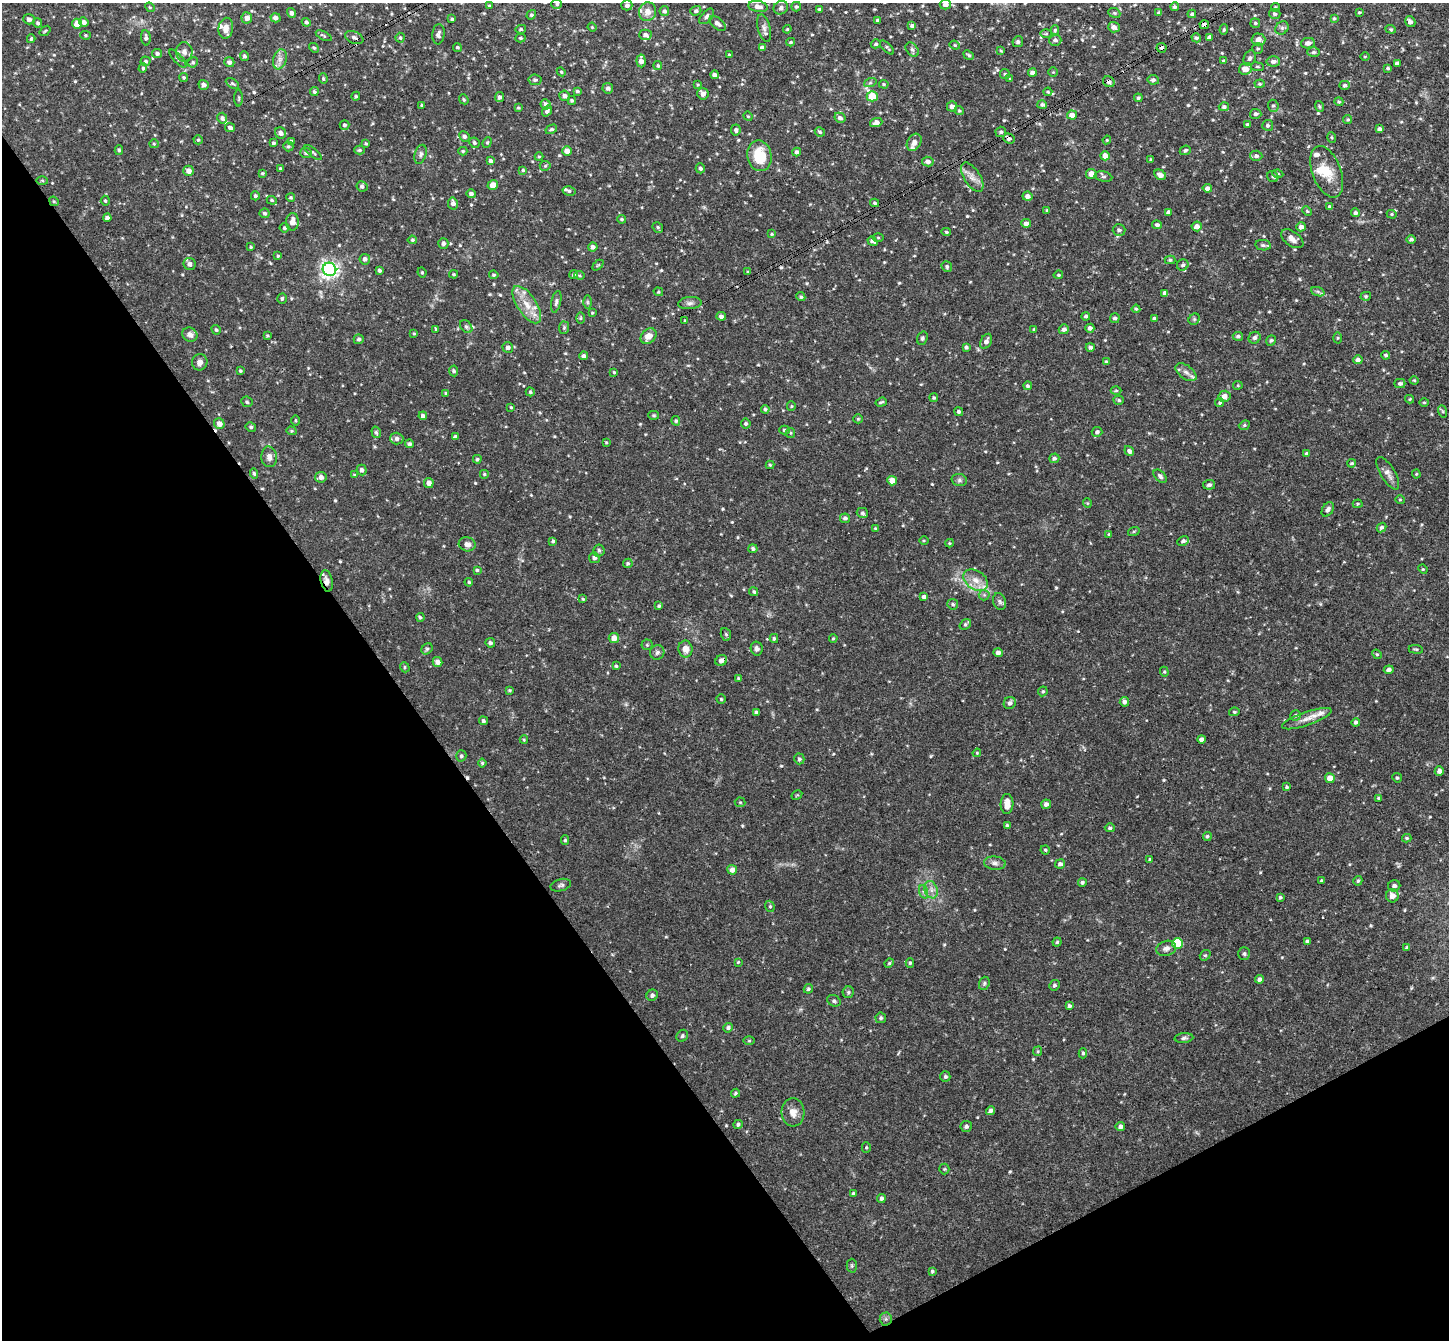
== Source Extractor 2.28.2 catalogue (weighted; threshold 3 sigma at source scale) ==
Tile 14 of 4 x 4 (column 2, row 4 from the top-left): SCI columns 1502-2948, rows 325-1662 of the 5893 x 5868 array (HDU 1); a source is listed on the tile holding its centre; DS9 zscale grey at full resolution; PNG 1451 x 1342 px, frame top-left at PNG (2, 3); each listed source drawn as its Kron ellipse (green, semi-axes under 4 px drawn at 4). Shown black and unused: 32% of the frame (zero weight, under 3 of 4 exposures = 6% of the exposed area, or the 3 px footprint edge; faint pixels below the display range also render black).
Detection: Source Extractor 2.28.2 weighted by HDU 2 'WHT'; one run over the whole footprint, this tile lists its part. Background 0.032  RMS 0.0031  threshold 0.0139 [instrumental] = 3 sigma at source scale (4.5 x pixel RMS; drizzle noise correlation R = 1.50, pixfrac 1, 0.05/0.05 arcsec/px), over >= 5 px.
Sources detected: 608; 4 cosmic-ray / hot-pixel residue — neither listed nor drawn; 14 inside a brighter listed object's ellipse — not listed separately; of the other 590, all 500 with FLUX_AUTO >= 0.309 (the completeness limit of this list) listed and drawn (90 fainter detections not listed), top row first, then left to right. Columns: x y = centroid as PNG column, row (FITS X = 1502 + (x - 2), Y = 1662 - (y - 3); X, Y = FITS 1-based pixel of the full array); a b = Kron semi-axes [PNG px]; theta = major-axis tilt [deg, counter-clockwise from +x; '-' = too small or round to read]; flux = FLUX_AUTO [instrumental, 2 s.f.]
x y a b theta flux
557 4 5 4 - 0.5
945 4 5 5 - 1.5
489 5 4 3 - 0.31
627 5 5 5 - 0.95
758 6 9 5 -8 1.7
150 7 5 4 - 0.38
796 7 5 4 - 0.54
1175 7 4 4 - 0.6
1275 7 4 4 - 0.45
781 8 7 6 - 0.9
819 9 4 4 - 0.55
664 11 5 5 - 0.73
696 11 5 4 - 0.7
648 12 9 8 - 2.4
1359 12 3 3 - 0.42
291 13 5 4 - 1.1
1114 13 6 4 -22 0.44
1158 13 4 4 - 0.44
1192 14 4 3 - 0.55
1275 14 6 5 - 0.66
531 15 5 4 - 0.52
707 16 9 5 47 1
247 18 5 5 - 1.8
275 18 5 4 - 1.3
1334 18 4 3 - 0.4
29 19 6 5 - 1
452 19 4 3 - 0.47
878 20 4 3 - 0.56
84 22 5 4 - 1
306 22 4 4 - 0.66
1410 22 6 5 - 1.2
38 23 5 4 - 0.61
717 23 9 5 -39 1.3
1255 23 5 5 - 0.45
77 24 5 5 - 2.5
1204 25 5 3 - 1
912 26 4 4 - 0.97
592 27 4 4 - 0.32
1114 27 6 5 - 1.5
226 28 10 7 81 2.1
764 28 14 6 -75 1.3
1282 28 7 6 - 0.74
521 29 5 4 - 0.56
787 29 4 3 - 0.34
1391 29 5 4 - 0.5
1055 30 5 4 - 0.48
1224 30 5 4 - 0.43
45 31 6 3 37 0.33
438 34 10 6 84 1
1046 34 5 3 - 0.39
86 35 5 4 - 0.43
645 35 6 5 - 1.2
324 36 8 4 -28 0.49
354 37 10 6 -23 0.97
1209 37 4 3 - 0.78
146 38 8 5 -85 0.88
400 38 5 4 - 0.5
521 38 5 4 - 0.49
1196 38 5 4 - 0.6
31 39 4 3 - 0.44
1258 39 7 6 - 2
1055 40 6 5 - 0.88
791 42 4 3 - 0.39
1018 42 5 5 - 0.72
1308 43 7 5 9 1.4
876 44 5 4 - 0.59
955 45 5 4 - 0.41
457 47 4 4 - 0.52
887 47 9 4 -44 0.53
314 48 5 4 - 0.47
762 48 4 4 - 1.2
1161 48 5 5 - 0.7
1258 49 5 5 - 0.47
912 50 8 5 -50 0.77
1001 51 4 3 - 0.34
184 52 9 8 - 1.6
1314 52 6 5 - 0.67
157 53 5 4 - 0.73
729 55 4 3 - 0.36
969 55 6 4 -40 0.48
244 56 5 4 - 0.59
1365 57 5 3 - 0.31
1250 58 8 5 67 0.89
178 59 11 4 -48 0.66
280 59 10 6 73 1.5
146 61 5 4 - 0.56
641 61 6 4 -85 1.8
1224 61 4 4 - 0.52
1273 61 7 5 -5 1.1
193 62 5 5 - 0.55
229 62 5 5 - 1
1397 64 4 4 - 1.1
658 66 4 4 - 0.41
1257 67 6 3 -8 0.34
143 68 5 4 - 0.5
1388 68 3 3 - 0.44
1245 69 6 5 - 3
561 72 4 4 - 0.33
1032 72 4 4 - 1.1
1053 72 5 4 - 0.32
1005 74 5 5 - 0.4
715 75 4 4 - 1.4
184 78 4 4 - 0.47
323 79 5 4 - 0.47
1010 79 3 3 - 0.32
535 80 6 5 - 0.64
1153 80 6 4 -10 0.76
1109 82 6 5 - 1.1
870 83 6 4 19 0.46
232 84 7 4 -30 0.53
884 84 5 4 - 0.37
1260 84 5 4 - 0.41
204 85 5 5 - 0.98
698 85 4 3 - 0.32
1345 85 5 4 - 0.75
608 88 5 5 - 0.98
577 91 4 3 - 0.53
314 92 4 4 - 0.58
1048 92 4 4 - 0.32
703 94 6 5 - 1.3
356 96 4 3 - 0.41
565 96 5 5 - 1
872 96 5 5 - 6.5
499 97 5 4 - 0.94
239 98 8 3 -90 0.41
1138 98 4 3 - 0.52
464 99 5 4 - 0.4
572 101 4 4 - 0.51
1339 102 4 4 - 0.47
546 104 5 5 - 1.2
422 105 4 3 - 0.5
1042 105 5 4 - 0.76
952 106 5 5 - 1.4
1273 106 6 5 - 0.55
1224 107 5 4 - 0.61
1319 107 6 3 -71 0.41
518 108 4 3 - 0.35
547 111 6 4 52 0.84
959 111 5 4 - 0.36
1256 114 6 5 - 0.72
1072 115 5 4 - 2.5
748 116 5 4 - 0.33
222 118 5 5 - 0.84
840 118 6 5 - 0.97
1348 120 4 4 - 0.45
876 123 6 4 19 1.5
344 125 5 4 - 0.56
1247 125 4 4 - 0.58
1268 125 5 5 - 0.64
230 127 5 4 - 0.91
551 129 6 4 28 0.57
1379 129 4 4 - 0.79
736 130 5 5 - 0.83
820 132 5 4 - 0.48
1001 132 5 5 - 0.58
281 133 6 5 - 1.3
464 137 5 5 - 0.72
1332 137 5 3 - 0.37
1009 138 6 5 - 0.92
198 140 4 4 - 0.45
1107 140 4 4 - 0.33
291 141 4 3 - 0.61
487 142 5 4 - 0.43
914 142 9 6 60 1.5
273 143 3 3 - 0.58
366 143 3 3 - 0.36
474 143 5 5 - 0.71
154 144 4 4 - 0.4
288 146 5 4 - 0.52
119 150 5 4 - 0.44
359 150 5 4 - 0.43
1185 150 6 4 23 0.62
463 151 4 4 - 0.42
567 151 5 4 - 2.2
797 152 4 4 - 0.88
306 153 6 5 - 0.65
313 153 10 4 -39 0.56
420 154 10 6 73 0.89
759 156 15 12 -79 9.9
1105 156 5 4 - 2.6
1256 156 6 5 - 0.84
539 157 4 4 - 0.38
1151 159 4 3 - 0.31
491 161 4 4 - 0.92
928 162 6 4 -12 1.4
545 166 5 5 - 0.41
700 168 5 4 - 0.72
280 169 3 3 - 0.5
523 170 4 4 - 0.38
188 171 5 5 - 1.7
1327 172 27 14 -69 6.5
262 173 4 4 - 0.38
1091 174 5 5 - 2.4
1278 174 5 4 - 0.52
1160 175 6 5 - 1.6
972 177 16 8 -58 2.3
1104 177 9 5 -13 0.59
1273 177 6 5 - 0.6
42 181 6 4 -2 0.32
493 185 5 4 - 2.5
362 186 5 5 - 0.87
1207 188 5 4 - 1.2
569 191 6 4 -13 0.56
471 194 4 4 - 0.88
255 196 4 4 - 0.62
1027 196 5 4 - 1.4
291 198 4 4 - 0.48
272 200 5 4 - 0.43
54 201 5 4 - 0.37
105 201 5 4 - 0.43
453 203 6 5 - 1.2
875 203 4 4 - 0.47
1330 207 4 3 - 0.81
1047 210 4 3 - 0.37
1307 211 5 4 - 0.36
1168 212 4 4 - 0.88
265 213 5 5 - 0.65
1355 213 4 4 - 0.74
1392 214 5 4 - 0.43
107 218 4 4 - 1
622 219 4 4 - 0.49
292 222 9 6 88 2.6
1026 223 5 4 - 1.3
1157 225 5 4 - 0.83
1197 226 5 5 - 1.8
658 227 6 5 - 0.52
1301 227 5 4 - 1.5
284 228 5 4 - 0.54
1119 230 6 5 - 0.83
946 232 5 4 - 0.39
772 234 4 3 - 0.34
878 237 5 3 - 0.33
1292 239 13 7 -35 1.7
1411 239 5 4 - 0.67
412 240 5 4 - 0.55
872 241 5 3 - 0.76
443 243 5 5 - 0.87
1263 245 8 5 -9 0.63
251 247 3 3 - 0.35
593 247 4 4 - 1.2
278 256 4 3 - 0.36
365 259 5 5 - 1
1170 260 5 4 - 0.49
190 264 6 6 - 1.2
598 265 6 4 44 0.34
1183 265 6 5 - 0.8
947 267 5 5 - 0.58
329 269 7 6 - 120
379 270 3 3 - 0.61
422 272 5 3 - 0.41
748 272 4 3 - 0.43
454 274 4 3 - 0.38
494 275 5 3 - 0.44
573 275 4 4 - 0.52
579 275 5 4 - 0.38
1058 275 5 4 - 0.39
658 292 5 4 - 0.37
1318 292 7 4 -20 0.65
1165 293 4 4 - 1
1366 296 5 4 - 0.45
801 297 5 4 - 0.5
282 299 5 5 - 0.53
556 302 11 5 78 0.87
588 302 6 4 -89 0.5
690 303 12 6 4 1.1
527 305 21 9 -56 4.9
1136 309 4 4 - 0.42
592 313 4 3 - 0.34
721 316 5 4 - 1.1
1086 316 4 4 - 0.69
580 318 6 4 89 0.38
1115 318 5 5 - 0.69
1154 318 4 3 - 0.68
1194 319 6 5 - 0.51
685 320 3 3 - 0.31
466 327 7 5 -49 0.71
564 328 6 5 - 0.5
1090 328 4 4 - 0.97
436 329 3 3 - 0.35
1034 329 3 3 - 0.38
1064 329 5 5 - 1.1
216 330 5 4 - 0.46
414 333 4 3 - 0.31
190 334 8 6 -30 1.8
267 336 3 3 - 0.33
649 336 9 7 44 2.8
1238 336 5 4 - 0.72
922 338 7 5 70 0.57
1255 338 6 5 - 0.87
1337 338 5 3 - 0.31
359 339 5 5 - 0.72
1271 340 5 4 - 0.54
986 341 8 5 63 1.3
508 347 5 5 - 0.97
966 347 4 4 - 0.58
1090 347 4 4 - 0.92
1386 355 4 4 - 0.51
584 356 4 4 - 1
1358 360 5 4 - 0.95
200 362 8 7 - 1.4
1106 362 4 4 - 0.71
240 371 4 3 - 0.41
454 371 5 4 - 0.57
614 372 4 3 - 0.35
1186 372 12 6 -36 1.4
1414 380 4 4 - 0.34
1400 384 5 4 - 0.75
1238 385 4 4 - 0.33
1028 386 4 4 - 0.57
1116 391 5 3 - 0.36
530 392 4 4 - 0.47
446 394 4 4 - 0.53
1224 396 6 5 - 1.8
934 398 4 4 - 0.5
1410 399 4 4 - 0.33
1119 400 5 4 - 0.56
247 402 6 5 - 0.57
881 402 6 3 19 0.44
1220 402 4 4 - 0.52
1424 402 5 3 - 0.32
791 406 5 4 - 0.33
511 407 4 3 - 0.32
765 409 4 4 - 0.49
959 411 5 4 - 0.69
1442 411 6 4 -70 0.4
654 415 5 4 - 0.41
423 416 4 4 - 1
858 419 5 4 - 0.34
295 420 5 3 - 0.35
676 421 5 4 - 0.46
219 424 5 5 - 1.8
746 424 5 5 - 0.53
1244 425 6 4 23 0.45
251 427 5 4 - 0.58
784 430 5 4 - 0.5
291 431 5 4 - 0.38
376 432 6 4 -73 0.54
1097 432 5 5 - 0.85
791 433 5 4 - 0.36
455 437 4 4 - 0.83
397 439 6 6 - 1
606 442 4 3 - 0.32
409 444 4 4 - 0.55
1129 451 5 4 - 0.89
1307 453 4 4 - 0.55
269 457 10 8 -85 1.6
1054 458 5 4 - 0.79
477 459 4 4 - 0.4
1352 463 4 3 - 0.41
770 465 4 4 - 0.41
362 470 5 5 - 1.1
254 473 5 4 - 0.53
1388 473 18 7 -59 1.9
484 474 4 4 - 0.4
1416 474 4 4 - 0.32
354 475 4 3 - 0.32
1160 476 8 5 -46 0.77
321 477 6 5 - 1.4
959 480 8 6 -15 0.77
892 481 5 4 - 3.4
429 483 5 5 - 1.6
1209 485 6 5 - 0.79
1400 500 5 4 - 0.33
1087 503 5 4 - 0.31
1358 504 5 4 - 0.35
1328 509 8 5 59 1.2
862 513 6 5 - 0.61
845 518 5 4 - 0.82
1382 527 5 4 - 0.64
875 528 4 3 - 0.33
1134 531 6 4 19 0.37
1109 535 4 3 - 0.56
553 541 4 4 - 0.57
924 541 4 3 - 0.31
1183 541 6 4 28 0.6
949 543 4 4 - 0.33
467 544 8 7 - 1.5
753 549 5 4 - 0.64
599 550 6 5 - 0.7
594 558 5 5 - 1
628 563 5 4 - 0.56
1423 569 5 4 - 0.36
477 570 4 4 - 0.41
976 580 13 9 -34 2.9
327 581 11 6 -79 1.5
469 582 4 4 - 0.45
754 592 5 4 - 0.54
984 595 5 5 - 0.56
924 597 4 4 - 0.95
583 599 4 3 - 0.36
1000 601 9 6 -71 0.8
953 604 5 5 - 0.51
659 606 4 4 - 0.44
420 617 4 4 - 0.49
965 624 6 4 38 0.58
726 634 6 5 - 0.5
614 638 5 5 - 2.4
774 638 4 3 - 0.5
833 638 4 3 - 0.35
490 643 5 4 - 0.77
647 645 5 5 - 0.43
757 648 7 6 - 0.97
427 649 6 5 - 0.53
685 649 8 7 - 2.2
1416 649 7 3 -8 0.39
657 652 7 7 - 0.85
998 653 4 4 - 1.1
1377 654 5 4 - 0.41
721 661 6 5 - 1.4
438 662 5 4 - 1.7
616 666 3 3 - 0.46
405 667 5 4 - 0.44
1389 670 5 4 - 1.1
1164 672 5 4 - 0.37
738 678 4 3 - 0.32
509 690 3 3 - 0.38
1043 691 5 4 - 0.49
721 699 4 4 - 0.41
1124 702 4 4 - 1.2
1010 703 6 5 - 1
756 712 4 3 - 0.58
1234 712 5 4 - 0.46
1296 715 5 5 - 0.64
1307 719 26 6 19 2.8
483 721 4 4 - 0.7
1356 722 4 4 - 0.76
1201 739 4 4 - 1
524 740 4 4 - 0.33
977 753 4 3 - 0.31
461 756 6 5 - 0.59
799 759 5 5 - 0.66
482 763 4 4 - 0.39
1439 771 5 4 - 1.1
1330 778 5 5 - 2.6
1397 778 5 4 - 0.5
1287 787 4 3 - 0.51
797 795 6 4 31 0.31
1379 798 3 3 - 0.51
740 802 5 5 - 0.41
1007 804 10 6 87 2.6
1046 804 5 4 - 1.1
1007 826 4 4 - 0.62
1110 828 5 4 - 0.63
1207 836 4 4 - 0.53
1407 838 4 3 - 0.44
565 840 4 4 - 0.48
1045 850 4 4 - 0.48
1150 859 3 3 - 0.45
995 863 11 6 -5 1.1
1060 864 5 4 - 0.96
732 870 5 5 - 1.6
1321 881 3 3 - 0.46
1358 881 5 4 - 0.5
1082 882 4 4 - 0.6
561 885 10 6 15 0.79
1394 886 6 5 - 1
931 890 9 6 -70 1.4
924 892 7 4 -71 0.7
1392 896 6 6 - 2.2
1280 897 4 4 - 0.5
770 906 6 4 -69 0.47
1307 941 4 3 - 0.82
1057 942 4 4 - 0.47
1177 943 5 5 - 13
1166 948 10 7 16 1.2
1407 948 4 3 - 0.55
1244 954 6 6 - 0.62
1205 955 6 5 - 0.47
738 962 3 3 - 0.32
889 963 5 4 - 0.4
910 963 4 4 - 0.45
1260 979 5 4 - 1
984 983 7 5 69 0.57
1054 985 5 5 - 0.61
808 989 5 4 - 0.49
848 992 6 5 - 0.56
652 995 6 5 - 0.8
834 1001 7 5 -27 0.63
1069 1006 4 4 - 0.72
881 1018 5 5 - 0.61
728 1028 4 4 - 0.75
682 1036 6 5 - 0.58
1184 1038 9 5 6 0.73
749 1041 5 3 - 0.31
1038 1051 5 4 - 0.35
1083 1053 5 4 - 0.54
945 1077 5 5 - 0.69
735 1093 5 3 - 0.45
990 1111 4 4 - 1.1
793 1112 14 11 -86 2.6
738 1124 5 4 - 0.61
966 1126 6 5 - 0.84
1120 1126 5 4 - 1.1
866 1148 5 4 - 0.39
944 1169 5 5 - 0.41
853 1194 4 4 - 0.5
881 1198 4 4 - 0.64
852 1266 7 5 89 0.52
932 1271 4 4 - 0.45
886 1319 6 6 - 0.78
Overlapping masked pixels (flux is a lower limit): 6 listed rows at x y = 1204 25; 1161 48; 1109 82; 1009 138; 327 581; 721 661
Isophote crosses this tile's border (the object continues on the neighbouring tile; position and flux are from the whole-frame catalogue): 2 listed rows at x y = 945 4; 489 5